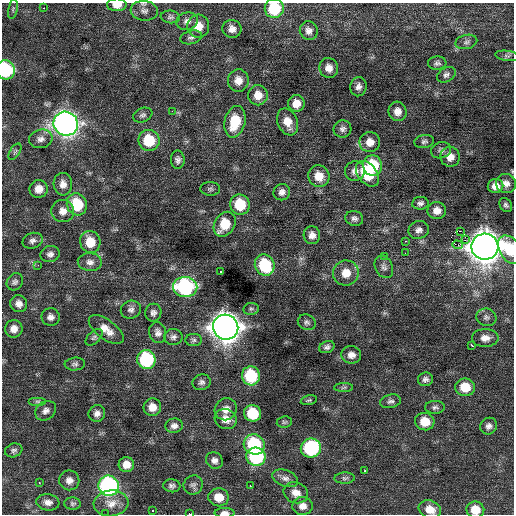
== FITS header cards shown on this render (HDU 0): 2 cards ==
NAXIS1  =                  512 / Axis length
NAXIS2  =                  512 / Axis length

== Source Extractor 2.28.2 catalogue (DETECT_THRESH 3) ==
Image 512 x 512 px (HDU 0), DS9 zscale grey, 1 PNG px = 1 image px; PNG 516 x 516 px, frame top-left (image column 1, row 512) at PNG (2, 3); each listed source drawn as its Kron ellipse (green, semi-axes under 4 px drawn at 4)
Background 0.121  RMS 0.8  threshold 2.41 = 3 sigma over >= 5 px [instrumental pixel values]
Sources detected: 142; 1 with non-positive FLUX_AUTO (blend fragments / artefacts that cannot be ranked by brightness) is neither listed nor drawn; the other 141 listed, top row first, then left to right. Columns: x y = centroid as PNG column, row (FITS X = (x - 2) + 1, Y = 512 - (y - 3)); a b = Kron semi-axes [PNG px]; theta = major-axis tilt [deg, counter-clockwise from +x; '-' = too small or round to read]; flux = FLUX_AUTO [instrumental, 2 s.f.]
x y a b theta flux
117 5 10 6 0 480
44 8 3 2 - 170
274 8 9 9 - 2700
13 9 10 4 78 110
144 11 13 9 -7 330
170 17 9 6 -7 140
187 21 11 9 19 280
198 26 11 11 - 770
232 29 9 9 - 350
309 31 9 9 - 300
191 37 11 6 14 190
466 42 11 7 12 180
507 56 12 5 -7 140
437 63 9 6 3 160
329 68 10 9 - 420
6 70 10 9 - 4000
446 75 10 7 31 190
238 80 11 10 - 500
358 87 9 8 - 250
258 95 10 10 - 630
296 103 8 8 - 570
172 111 3 2 - 45
397 111 10 9 - 400
143 115 10 7 22 160
235 122 16 10 76 1600
288 122 14 10 -67 660
66 124 12 12 - 35000
342 129 9 8 - 210
41 139 12 9 12 310
149 140 10 10 - 1900
424 141 10 6 9 140
370 142 10 10 - 520
441 150 10 8 18 190
15 152 9 5 56 120
450 157 10 9 - 470
178 160 9 7 -88 200
373 165 10 9 - 2100
355 171 10 9 - 310
367 174 14 9 -52 2200
319 176 11 10 - 810
506 183 10 9 - 330
63 184 11 9 -86 400
495 186 8 7 - 460
39 189 9 9 - 470
210 189 10 7 -3 140
282 192 8 8 - 260
420 203 8 6 8 170
77 204 11 10 - 2200
240 205 10 10 - 1900
506 205 7 5 -55 130
437 210 9 8 - 410
63 211 11 11 - 420
354 218 9 7 -18 200
225 224 13 10 57 1500
419 230 10 9 - 260
460 231 2 2 - 790
312 235 9 8 - 340
466 240 3 2 - 19
33 241 10 7 16 220
405 241 3 2 - 140
90 242 11 10 - 1100
457 245 5 2 - 920
485 247 13 13 - 89000
510 250 15 10 -59 1700
405 253 3 2 - 44
50 254 9 8 - 220
384 256 3 3 - 69
90 262 12 9 -6 330
38 265 3 3 - 58
265 265 11 9 -63 3000
384 267 12 8 -62 230
220 272 3 2 - 86
346 273 13 12 - 760
15 282 9 7 51 170
185 287 12 10 -1 7400
19 304 9 8 - 310
251 309 8 6 9 130
131 310 10 9 - 240
153 313 9 8 - 210
51 317 9 9 - 250
486 317 10 8 -18 210
307 322 9 7 -26 170
226 327 13 12 - 67000
14 329 9 8 - 420
106 329 20 9 -37 660
158 333 10 8 -79 270
94 337 10 6 44 140
173 337 9 8 - 200
485 338 13 9 0 410
194 340 8 6 0 140
471 345 3 3 - 280
327 347 8 6 24 170
351 355 10 8 -8 370
146 360 9 9 - 4700
75 364 10 6 5 160
251 376 9 9 - 3200
425 379 7 7 - 180
202 382 9 7 18 190
344 387 9 4 2 110
465 387 10 9 - 1100
309 400 8 4 14 100
37 401 9 4 0 110
390 401 10 6 12 180
152 407 9 8 - 550
435 407 10 6 1 170
226 409 11 10 - 440
46 411 11 9 38 270
97 413 8 8 - 260
253 413 8 8 - 2000
226 419 11 10 - 490
284 422 7 5 8 100
425 422 9 8 - 930
174 426 8 7 - 240
489 426 9 8 - 240
254 444 11 10 - 3700
311 448 10 9 - 5100
14 450 9 6 18 160
256 457 10 9 - 4900
214 460 9 8 - 250
126 465 8 7 - 510
364 471 3 2 - 330
285 478 13 8 -20 300
345 478 10 5 2 140
69 480 10 10 - 340
39 483 3 2 - 420
193 485 10 9 - 210
109 486 10 10 - 11000
172 486 9 6 -5 170
250 486 2 2 - 230
296 493 12 10 -22 490
219 497 10 9 - 760
48 502 12 8 -7 330
111 503 17 13 5 700
73 504 8 6 -3 120
303 506 10 9 - 370
430 509 11 8 -21 640
475 510 9 8 - 840
152 511 3 3 - 200
224 513 10 5 0 280
106 514 2 2 - 36
190 514 4 2 - 2100
At the frame edge (FLAGS 8, measured only in part): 11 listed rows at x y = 117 5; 274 8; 144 11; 6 70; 495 186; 510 250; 430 509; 475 510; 224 513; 106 514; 190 514
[1 non-positive-flux detection neither listed nor drawn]